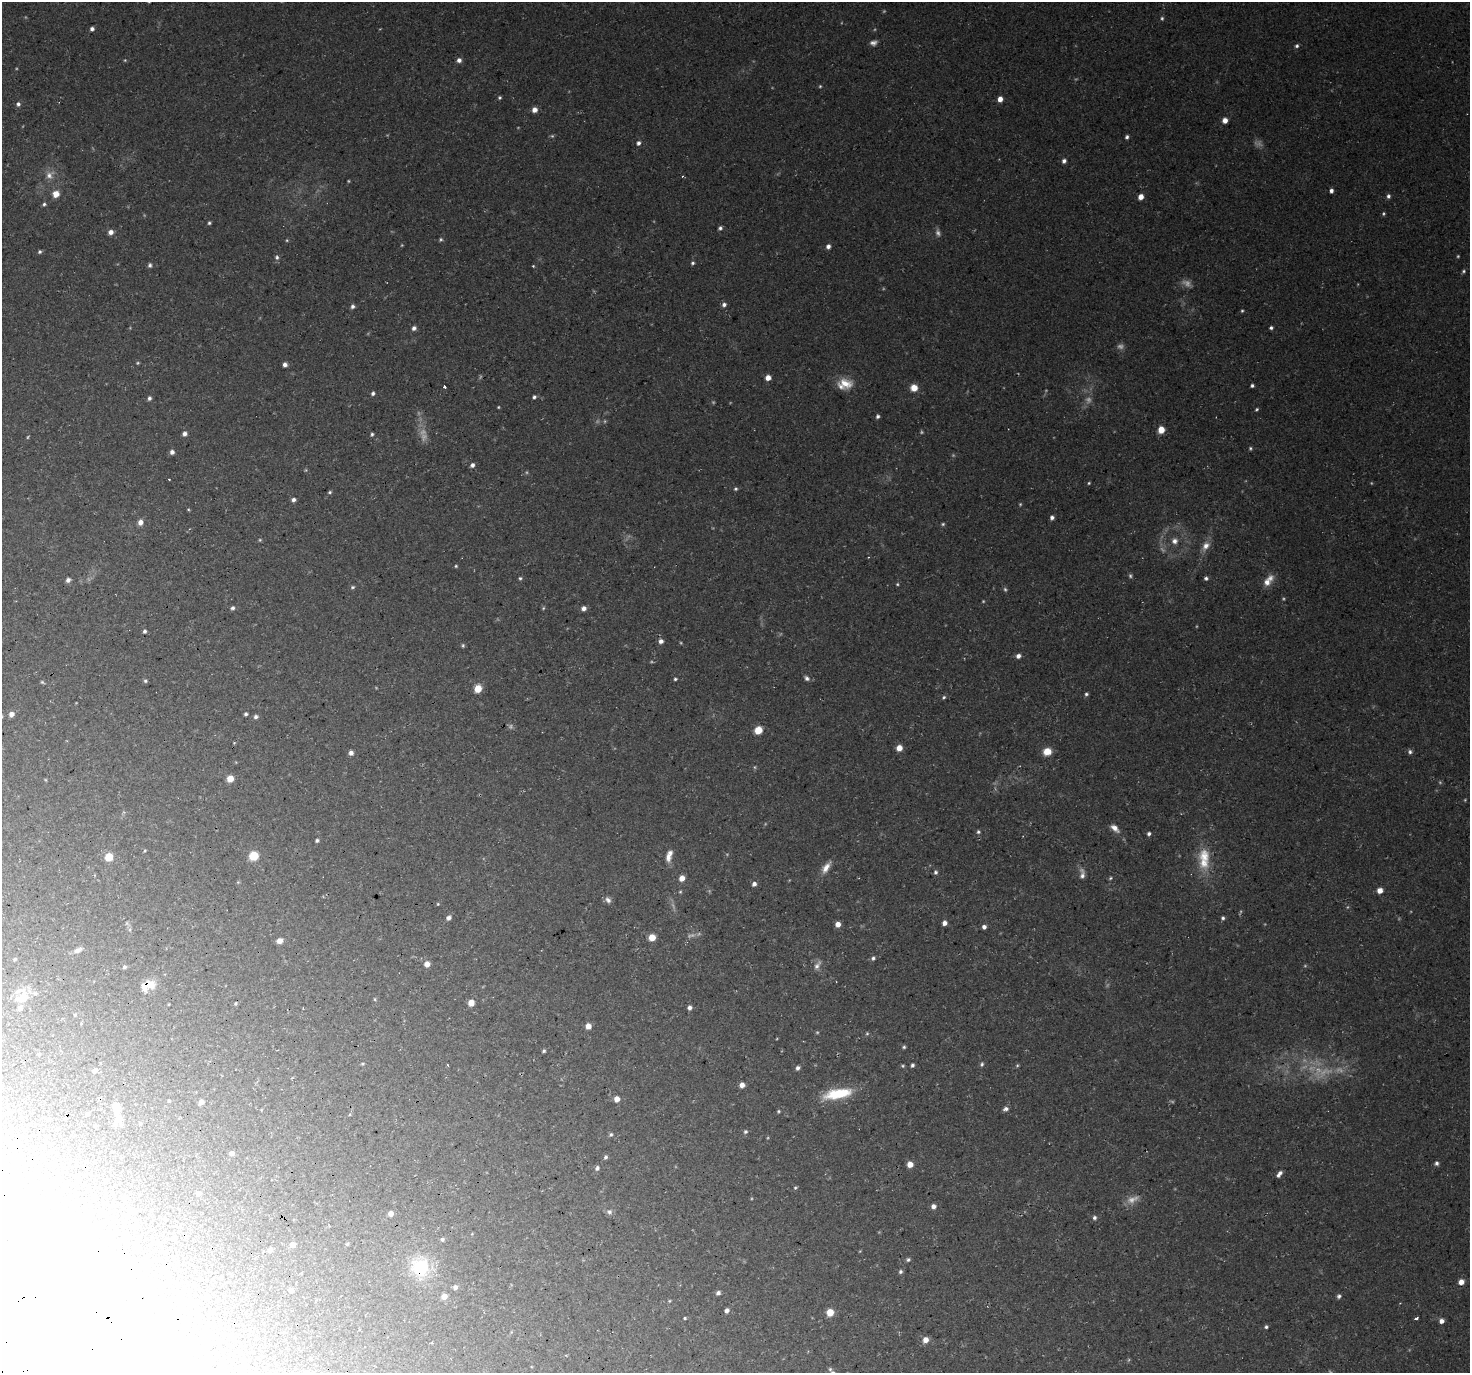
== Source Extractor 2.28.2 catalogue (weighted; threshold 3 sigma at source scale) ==
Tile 7 of 4 x 4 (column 3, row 2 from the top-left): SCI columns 2968-4435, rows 2937-4307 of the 5930 x 5812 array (HDU 1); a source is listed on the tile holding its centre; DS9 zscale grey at full resolution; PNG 1472 x 1375 px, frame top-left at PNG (2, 2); no overlay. Shown black and unused: <1% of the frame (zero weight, under 3 of 4 exposures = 3% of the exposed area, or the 3 px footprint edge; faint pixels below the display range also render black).
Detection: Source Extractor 2.28.2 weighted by HDU 2 'WHT'; one run over the whole footprint, this tile lists its part. Background 0.0573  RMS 0.0044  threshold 0.0199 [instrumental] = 3 sigma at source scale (4.5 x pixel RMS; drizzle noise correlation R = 1.50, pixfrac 1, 0.0396/0.0396 arcsec/px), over >= 5 px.
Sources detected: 258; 44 too faint to see at this stretch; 9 inside a brighter object's white glare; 2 cosmic-ray / hot-pixel residue — not listed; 7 inside a brighter listed object's ellipse — not listed separately; the other 196 listed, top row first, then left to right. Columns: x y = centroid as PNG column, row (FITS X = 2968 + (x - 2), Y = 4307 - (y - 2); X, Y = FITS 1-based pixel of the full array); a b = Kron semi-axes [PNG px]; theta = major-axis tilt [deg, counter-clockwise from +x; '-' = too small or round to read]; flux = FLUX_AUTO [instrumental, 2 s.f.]
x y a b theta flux
1162 18 5 4 - 0.71
92 29 4 4 - 1.4
873 43 9 6 10 1.7
1297 46 6 5 - 0.96
125 60 5 3 - 0.41
459 60 5 5 - 1.9
820 86 5 4 - 0.5
500 98 4 4 - 0.63
1000 99 5 4 - 3.2
18 104 6 5 - 1.1
534 110 5 5 - 3.2
1225 120 5 5 - 3
1127 137 5 4 - 0.93
638 143 5 5 - 1.4
1064 161 5 5 - 1.4
49 175 13 10 42 3.5
682 176 3 3 - 0.51
1331 191 4 4 - 1.4
56 194 6 6 - 4.9
1388 196 6 5 - 1.1
1141 197 5 4 - 3.6
44 204 5 5 - 0.82
1384 214 5 4 - 0.6
209 223 4 3 - 0.67
720 228 5 4 - 0.96
111 232 5 5 - 2.4
828 246 5 5 - 1.7
39 252 5 4 - 0.74
277 257 7 6 - 1.1
693 263 6 4 3 0.78
150 265 6 5 - 0.95
533 266 4 3 - 0.42
1464 271 5 4 - 0.74
724 304 6 5 - 1.4
352 306 6 5 - 1.2
1242 311 4 3 - 0.51
414 328 5 5 - 1.5
1271 328 4 4 - 0.92
285 364 4 4 - 2
768 378 5 4 - 3.7
845 383 19 12 -13 6.9
444 386 3 3 - 2.2
1252 386 3 3 - 0.87
914 388 7 7 - 4.5
373 393 5 4 - 0.98
534 397 5 4 - 0.96
149 398 5 4 - 1
498 407 3 3 - 0.4
1257 409 4 3 - 0.56
878 416 4 4 - 1
1161 430 5 5 - 8.7
184 434 6 5 - 1.5
372 434 4 3 - 0.71
1250 448 5 5 - 0.66
172 452 5 5 - 1.7
472 465 5 5 - 1.4
736 489 5 5 - 0.68
330 492 5 4 - 0.61
293 500 5 4 - 1.4
188 510 5 3 - 0.41
1052 517 5 4 - 1.4
140 522 6 5 - 2.7
943 524 5 4 - 0.62
1174 541 9 8 - 2.4
1206 546 15 9 56 3.7
456 566 4 4 - 0.49
520 578 5 4 - 0.68
1206 578 5 4 - 0.92
68 580 5 5 - 1.6
1268 581 17 8 51 4.5
897 584 4 4 - 0.5
352 587 6 5 - 0.77
1005 589 6 5 - 0.74
233 608 5 5 - 1
584 608 6 6 - 1.9
144 631 5 4 - 0.98
661 641 5 5 - 1.9
463 645 5 4 - 0.65
1018 656 6 5 - 1.7
807 678 7 6 - 1.3
675 679 4 4 - 0.62
145 681 5 5 - 0.77
42 682 5 4 - 0.52
478 689 5 5 - 13
1086 694 4 4 - 0.83
944 697 6 4 34 0.73
11 714 6 5 - 2.3
246 714 4 3 - 0.88
256 717 5 5 - 1.1
758 730 6 5 - 8.5
234 743 4 3 - 0.35
899 748 5 5 - 5
1047 751 7 6 - 6.8
1410 752 6 6 - 1.1
351 753 5 4 - 1.9
755 767 6 4 -90 0.53
230 779 6 5 - 5.4
1115 828 13 7 -40 2.8
978 832 6 5 - 0.85
1149 834 5 4 - 0.95
317 840 4 4 - 0.83
145 851 4 3 - 0.4
254 856 6 6 - 18
669 856 16 7 74 3.7
109 857 5 5 - 11
1204 857 22 17 -75 11
826 868 17 7 59 3.8
936 872 6 5 - 0.98
1082 874 16 7 -86 2.6
682 878 6 5 - 3.3
1110 878 5 4 - 0.6
238 882 5 5 - 0.46
754 884 6 5 - 1.5
1380 890 5 5 - 3.7
680 892 5 4 - 0.48
608 900 9 7 -52 1.6
438 904 4 3 - 0.39
449 918 6 5 - 1.5
1223 918 5 4 - 0.86
944 923 5 4 - 2.3
838 924 5 5 - 3.3
984 927 4 4 - 1.7
652 937 5 5 - 6.7
280 941 5 4 - 3.3
78 950 12 6 24 1.7
873 958 7 5 42 1
15 959 5 4 - 0.52
427 964 5 5 - 3.2
817 965 14 6 56 2
124 967 5 5 - 0.77
148 985 18 12 28 6.2
23 998 28 14 -79 6.4
375 999 5 3 - 0.48
235 1003 4 4 - 0.55
471 1003 5 5 - 5.4
690 1007 5 5 - 1.6
75 1015 4 4 - 0.4
588 1026 5 5 - 4
904 1047 4 4 - 0.68
544 1051 3 3 - 0.69
39 1054 5 3 - 0.35
363 1064 5 4 - 0.51
982 1064 6 5 - 0.85
448 1065 3 2 - 0.44
912 1065 4 4 - 0.88
1017 1065 5 4 - 0.52
903 1066 5 4 - 0.56
798 1068 5 4 - 1.3
95 1071 5 5 - 1.8
742 1085 5 4 - 3.1
837 1094 34 11 11 17
617 1099 5 4 - 3.9
169 1101 4 3 - 0.52
201 1102 5 5 - 2.4
116 1108 19 9 -83 4.3
1006 1109 6 5 - 1.5
778 1111 5 4 - 0.54
87 1114 4 4 - 0.67
745 1132 6 5 - 0.88
611 1134 5 5 - 0.75
232 1153 5 5 - 1.6
605 1157 6 5 - 0.88
1437 1163 6 5 - 1.1
910 1164 5 5 - 4.6
597 1168 7 5 63 1.1
1279 1174 7 4 53 1.7
795 1188 5 4 - 0.56
198 1193 5 5 - 1.8
933 1206 5 5 - 2.1
130 1209 5 4 - 1.3
609 1212 9 7 -16 1.4
391 1214 4 4 - 2.7
1094 1217 5 5 - 1.1
174 1237 4 3 - 0.66
442 1239 5 5 - 0.87
347 1244 4 4 - 0.56
292 1245 5 5 - 2.9
270 1250 5 4 - 1.2
908 1260 6 5 - 0.87
420 1267 23 21 -45 20
900 1272 5 5 - 0.92
1461 1282 6 5 - 3.1
455 1287 5 5 - 1.5
291 1290 5 5 - 1.3
718 1293 5 5 - 1.4
444 1296 5 5 - 3.6
1339 1296 5 5 - 1.1
669 1301 5 3 - 0.41
727 1310 5 4 - 1.8
830 1312 5 5 - 8.9
685 1318 3 3 - 1.6
1416 1318 4 3 - 1.4
1441 1321 5 5 - 2.1
1266 1327 4 4 - 0.79
925 1340 6 5 - 4
311 1358 4 3 - 0.42
Overlapping masked pixels (flux is a lower limit): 2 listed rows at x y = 148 985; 420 1267